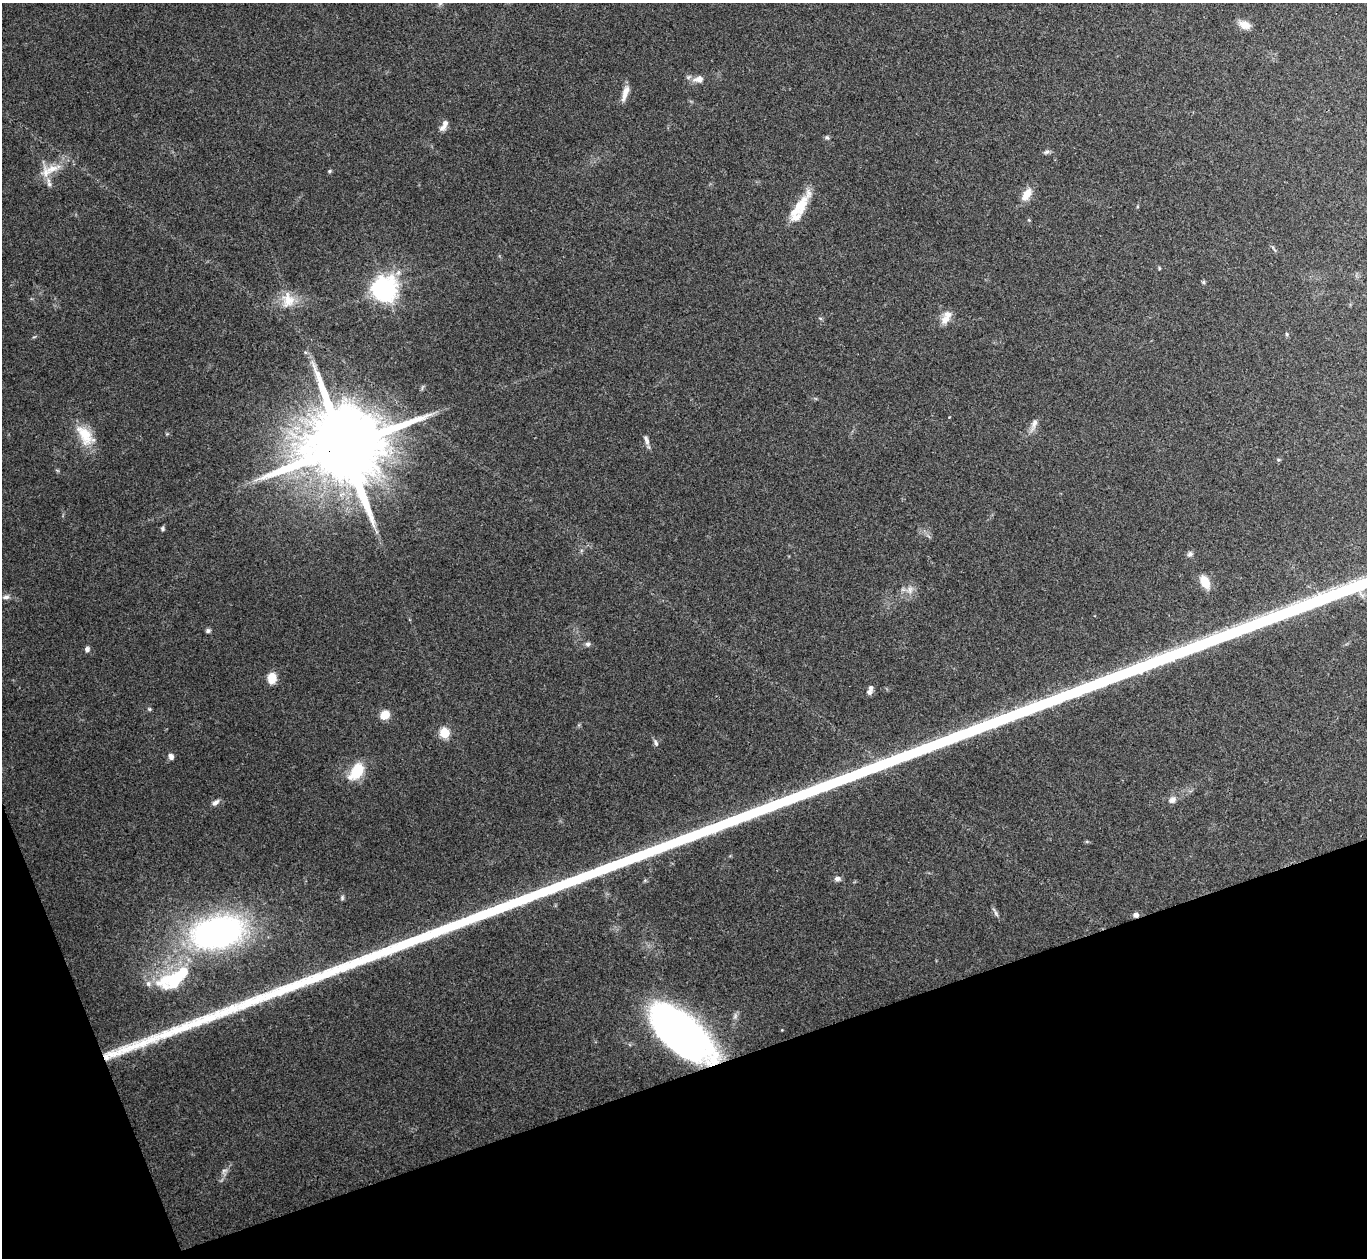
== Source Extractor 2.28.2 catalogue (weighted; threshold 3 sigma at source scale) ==
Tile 14 of 4 x 4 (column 2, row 4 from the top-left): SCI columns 1367-2731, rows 149-1404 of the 5462 x 5449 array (HDU 1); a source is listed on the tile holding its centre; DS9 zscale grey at full resolution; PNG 1369 x 1260 px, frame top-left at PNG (2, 3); no overlay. Shown black and unused: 17% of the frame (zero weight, under 3 of 4 exposures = <1% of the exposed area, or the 3 px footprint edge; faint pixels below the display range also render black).
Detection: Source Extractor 2.28.2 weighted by HDU 2 'WHT'; one run over the whole footprint, this tile lists its part. Background 0.111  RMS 0.0065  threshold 0.0294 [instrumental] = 3 sigma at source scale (4.5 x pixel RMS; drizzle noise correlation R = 1.50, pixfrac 1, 0.05/0.05 arcsec/px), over >= 5 px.
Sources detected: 56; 1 inside a brighter object's white glare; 1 cosmic-ray / hot-pixel residue — not listed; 4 inside a brighter listed object's ellipse — not listed separately; the other 50 listed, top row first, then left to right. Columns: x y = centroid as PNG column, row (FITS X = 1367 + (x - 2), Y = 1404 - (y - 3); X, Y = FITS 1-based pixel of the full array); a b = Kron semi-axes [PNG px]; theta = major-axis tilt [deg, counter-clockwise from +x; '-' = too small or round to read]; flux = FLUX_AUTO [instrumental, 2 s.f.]
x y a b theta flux
1245 25 14 9 -18 6.1
699 79 15 9 5 5
625 93 21 7 73 5.7
445 123 9 7 79 3
827 138 7 5 -61 1.2
1047 152 8 5 27 1.5
52 168 27 10 14 11
329 171 5 4 - 0.93
49 184 14 6 -74 3.8
1027 194 17 9 56 7.8
800 207 40 12 55 18
1274 250 10 2 -55 1
1159 268 5 3 - 0.63
1203 282 5 5 - 0.93
384 289 9 8 - 560
288 300 22 17 -88 13
820 318 6 4 -19 0.8
945 320 15 10 46 6.5
1287 334 6 4 -88 0.81
305 352 5 4 - 0.86
1034 424 17 7 71 3.9
85 435 31 16 -53 17
646 440 13 5 -67 2.6
343 447 24 19 18 11000
1278 459 5 3 - 0.7
162 529 5 5 - 1.3
1190 554 7 6 - 1.8
1205 582 12 7 -64 12
910 590 11 7 -90 3.5
6 597 10 6 11 2.3
208 631 6 5 - 1.5
588 644 7 6 - 1.7
87 649 6 5 - 2.2
272 678 10 8 89 11
869 692 7 7 - 2.3
149 709 5 5 - 0.86
385 715 8 7 - 11
444 733 5 5 - 39
656 743 10 5 -71 1.7
171 756 8 6 -77 2.3
356 771 22 13 57 19
1172 800 9 8 - 2.9
215 802 10 6 34 2.4
837 879 8 6 2 2.3
342 898 7 5 -73 1.1
996 913 12 4 -62 1.8
217 932 41 24 14 220
173 980 42 22 13 37
680 1032 63 28 -41 330
224 1171 9 5 23 1.9
Overlapping masked pixels (flux is a lower limit): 2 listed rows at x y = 343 447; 680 1032